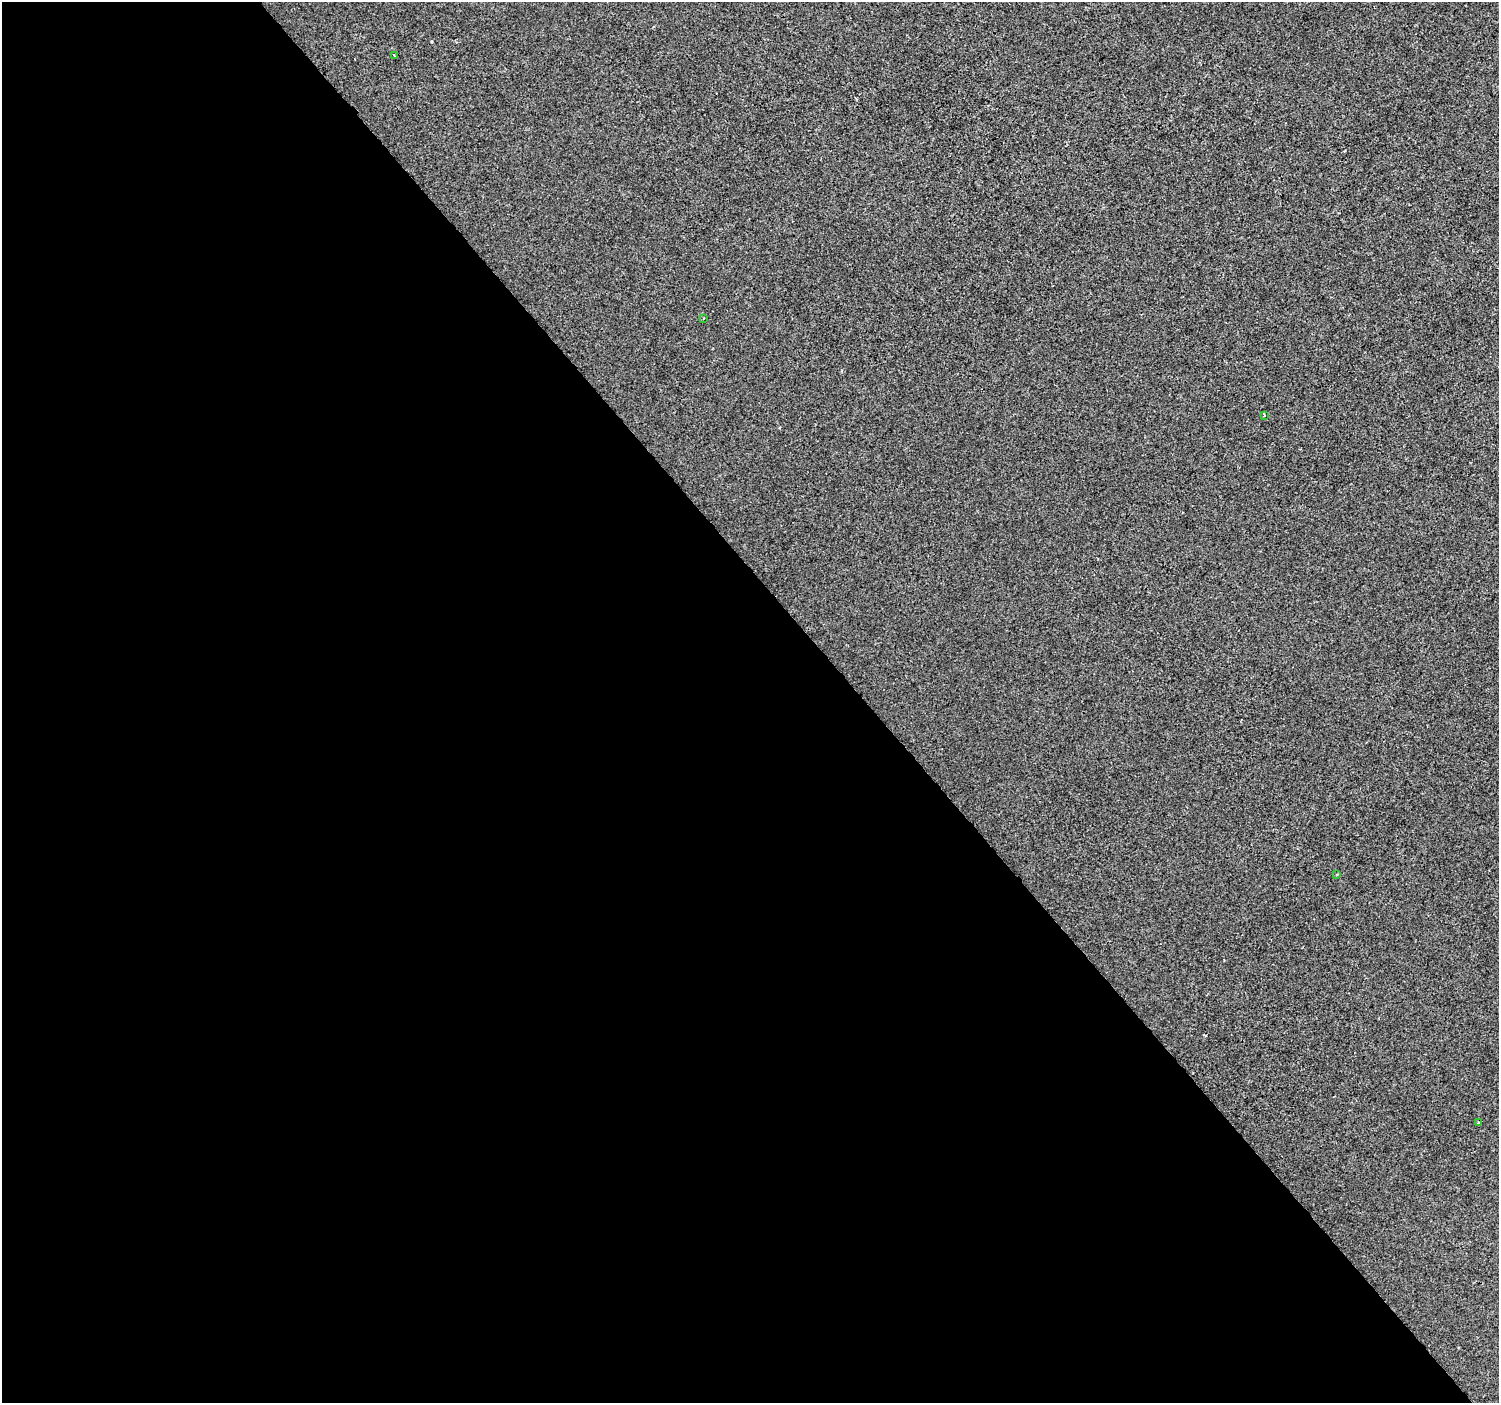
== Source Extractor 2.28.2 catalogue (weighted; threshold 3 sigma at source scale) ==
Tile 9 of 4 x 4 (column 1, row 3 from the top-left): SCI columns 4-1500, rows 1602-3002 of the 5992 x 5941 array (HDU 1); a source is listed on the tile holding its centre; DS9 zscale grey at full resolution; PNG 1501 x 1405 px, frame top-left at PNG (2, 2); each listed source drawn as its Kron ellipse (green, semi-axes under 4 px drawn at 4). Shown black and unused: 58% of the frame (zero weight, under 2 of 3 exposures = <1% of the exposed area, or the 3 px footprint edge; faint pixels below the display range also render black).
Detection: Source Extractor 2.28.2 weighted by HDU 2 'WHT'; one run over the whole footprint, this tile lists its part. Background 3.85e-05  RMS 0.0045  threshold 0.0203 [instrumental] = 3 sigma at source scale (4.5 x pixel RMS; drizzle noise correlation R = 1.50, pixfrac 1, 0.0396/0.0396 arcsec/px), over >= 5 px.
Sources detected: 6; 1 cosmic-ray / hot-pixel residue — neither listed nor drawn; the other 5 listed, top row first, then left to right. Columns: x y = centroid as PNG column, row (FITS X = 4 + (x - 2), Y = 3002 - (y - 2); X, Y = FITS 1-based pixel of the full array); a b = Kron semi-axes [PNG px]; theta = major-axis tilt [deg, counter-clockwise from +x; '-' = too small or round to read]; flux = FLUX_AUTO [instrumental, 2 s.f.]
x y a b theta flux
394 55 3 2 - 0.41
703 318 3 2 - 0.35
1264 415 3 2 - 0.32
1337 874 4 2 - 0.36
1479 1123 3 3 - 0.86